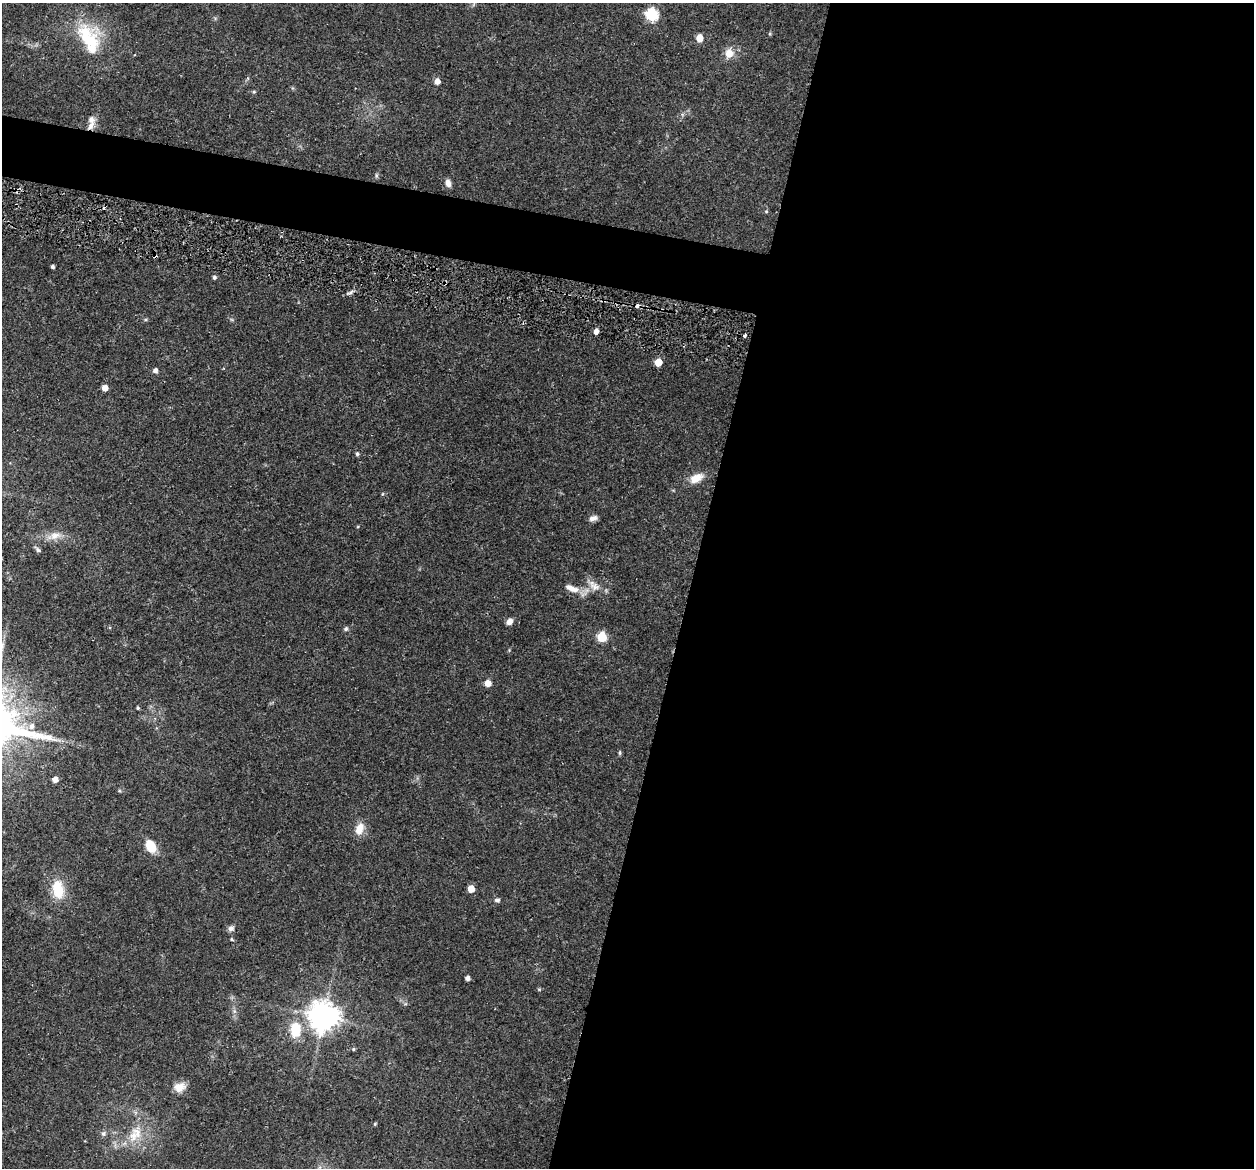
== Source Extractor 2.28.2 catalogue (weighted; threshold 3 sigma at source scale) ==
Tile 12 of 4 x 4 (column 4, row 3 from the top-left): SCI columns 3771-5022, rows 1345-2510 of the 5024 x 5087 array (HDU 1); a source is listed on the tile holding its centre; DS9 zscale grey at full resolution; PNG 1256 x 1170 px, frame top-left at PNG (2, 3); no overlay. Shown black and unused: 48% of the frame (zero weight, under 3 of 5 exposures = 3% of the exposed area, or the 3 px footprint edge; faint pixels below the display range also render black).
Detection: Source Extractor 2.28.2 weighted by HDU 2 'WHT'; one run over the whole footprint, this tile lists its part. Background 0.0622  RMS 0.0056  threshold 0.0252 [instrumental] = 3 sigma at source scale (4.5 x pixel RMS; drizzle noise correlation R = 1.50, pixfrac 1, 0.05/0.05 arcsec/px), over >= 5 px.
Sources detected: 54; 2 cosmic-ray / hot-pixel residue — not listed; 3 inside a brighter listed object's ellipse — not listed separately; the other 49 listed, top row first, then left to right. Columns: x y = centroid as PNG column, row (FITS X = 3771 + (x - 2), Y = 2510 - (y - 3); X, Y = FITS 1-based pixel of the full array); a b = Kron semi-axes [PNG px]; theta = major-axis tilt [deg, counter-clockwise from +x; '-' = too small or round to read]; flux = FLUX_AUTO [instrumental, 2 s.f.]
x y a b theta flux
652 15 7 6 - 53
699 38 5 5 - 9.1
91 41 54 27 -80 29
729 53 10 10 - 6.2
437 81 5 5 - 3.7
254 92 5 3 - 0.64
91 125 16 7 59 3.9
376 175 7 4 82 0.87
448 183 9 6 -76 2.9
104 208 4 4 - 1.1
766 211 5 4 - 0.65
52 267 4 3 - 1.2
214 277 5 4 - 1.2
596 331 5 4 - 3.3
745 335 3 3 - 2.8
658 362 5 5 - 9.5
155 370 5 5 - 2.2
105 388 5 5 - 4.4
357 454 5 4 - 0.86
696 478 17 10 29 7.1
382 494 5 3 - 0.51
593 518 10 6 15 2.6
55 536 17 10 9 5.7
37 549 9 5 -46 1.4
594 586 19 10 -46 5.4
572 588 21 8 -21 5.9
509 621 7 6 - 3
346 629 6 5 - 1.2
602 637 6 5 - 26
488 683 6 6 - 4.3
138 708 4 3 - 0.83
32 726 8 6 75 2.6
620 753 5 5 - 0.8
55 779 5 5 - 3.8
359 829 16 10 69 6.5
151 846 11 7 -61 14
58 889 21 12 -82 16
471 889 5 5 - 7.4
497 900 8 6 -5 1.2
231 928 7 6 - 2
231 939 5 4 - 0.66
467 978 4 4 - 2
324 1017 9 9 - 850
295 1030 17 12 90 15
353 1049 5 4 - 0.73
179 1087 15 11 21 5.8
375 1124 4 4 - 0.56
103 1134 8 7 - 1.4
133 1136 20 11 88 9
Overlapping masked pixels (flux is a lower limit): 1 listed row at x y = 91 125